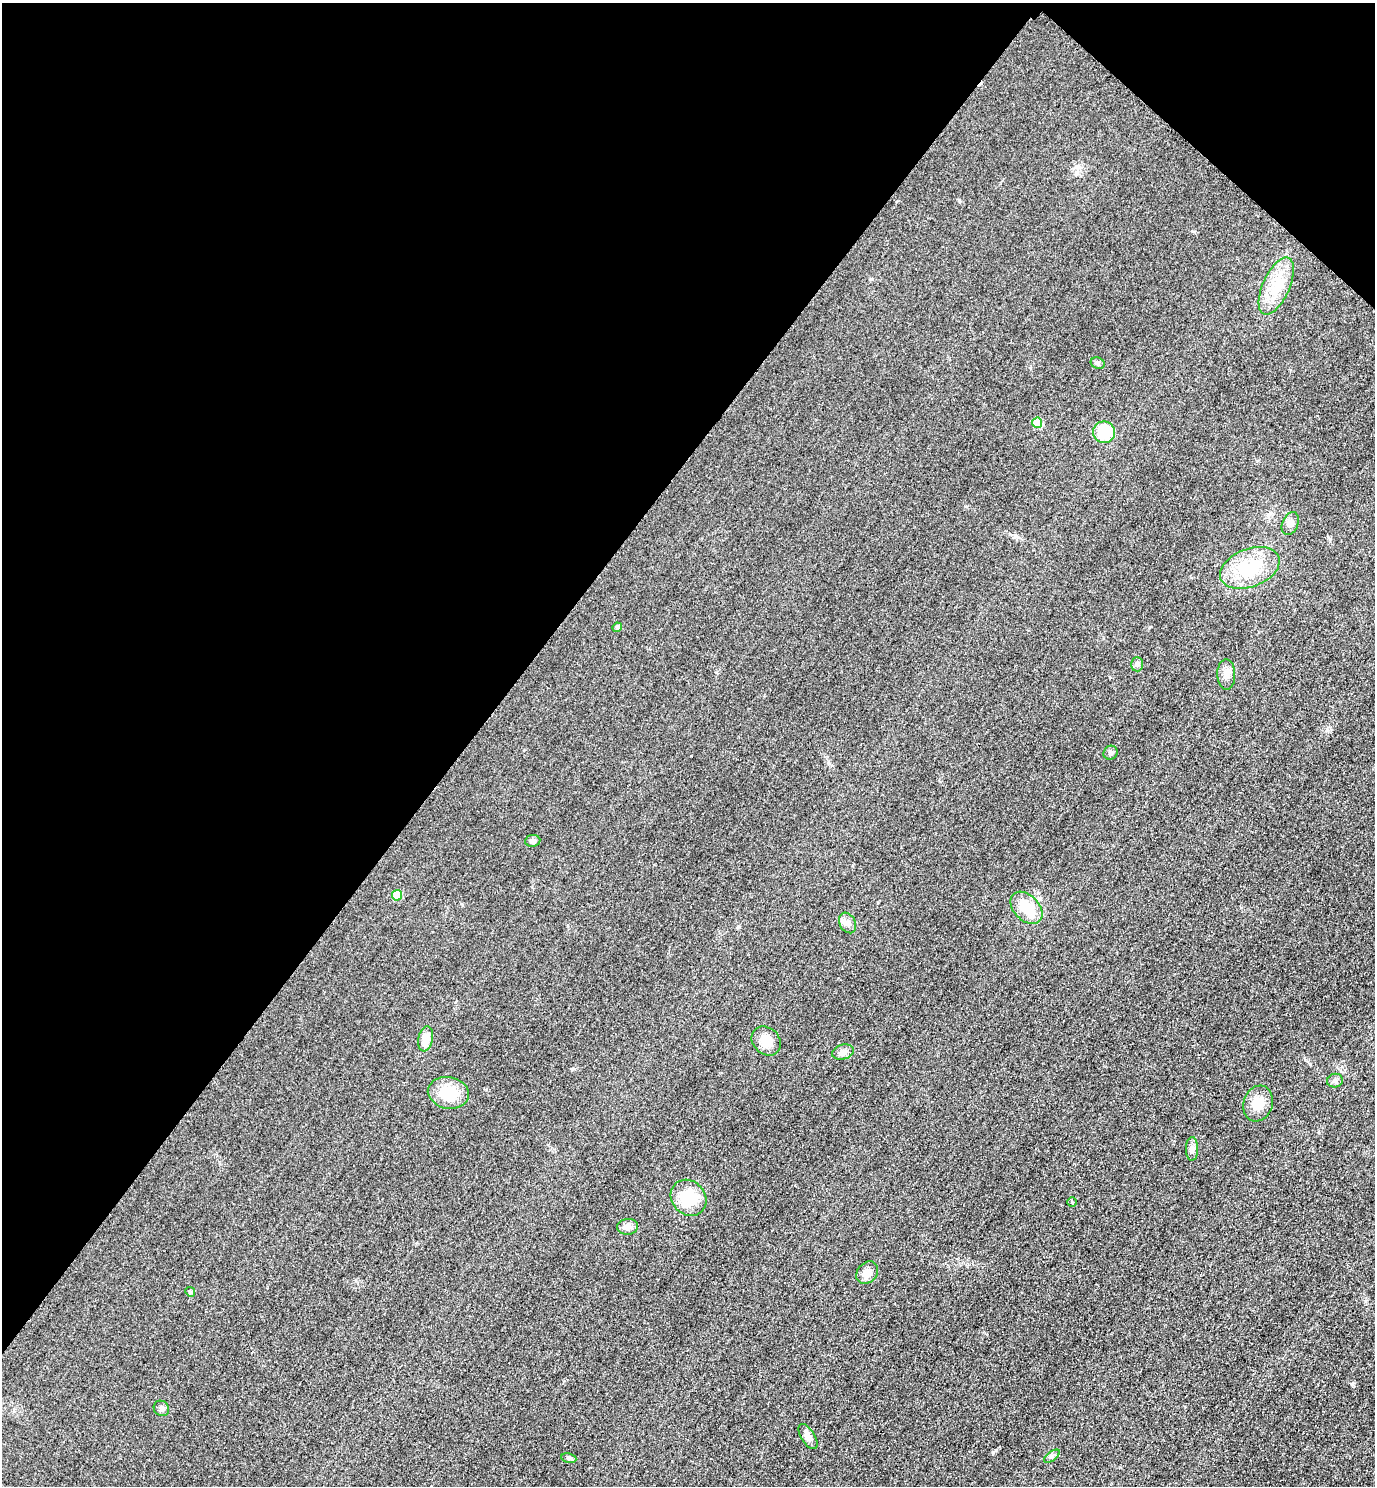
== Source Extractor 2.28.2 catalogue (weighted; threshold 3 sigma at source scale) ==
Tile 2 of 4 x 4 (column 2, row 1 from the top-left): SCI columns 1697-3069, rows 4482-5965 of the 5996 x 5993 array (HDU 1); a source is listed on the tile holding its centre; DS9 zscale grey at full resolution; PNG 1377 x 1488 px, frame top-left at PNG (2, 3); each listed source drawn as its Kron ellipse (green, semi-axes under 4 px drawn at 4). Shown black and unused: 37% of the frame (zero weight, under 3 of 4 exposures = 3% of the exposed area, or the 3 px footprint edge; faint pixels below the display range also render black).
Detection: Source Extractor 2.28.2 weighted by HDU 2 'WHT'; one run over the whole footprint, this tile lists its part. Background 0.0511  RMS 0.017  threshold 0.0753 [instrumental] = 3 sigma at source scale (4.5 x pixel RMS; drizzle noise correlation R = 1.50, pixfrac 1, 0.05/0.05 arcsec/px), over >= 5 px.
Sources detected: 30; all 30 listed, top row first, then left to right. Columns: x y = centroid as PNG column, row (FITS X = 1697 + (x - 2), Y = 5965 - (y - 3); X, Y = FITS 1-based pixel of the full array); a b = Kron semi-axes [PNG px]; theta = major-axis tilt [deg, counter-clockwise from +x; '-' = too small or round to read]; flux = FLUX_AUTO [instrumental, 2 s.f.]
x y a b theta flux
1276 286 31 13 66 43
1098 363 7 5 -22 3.5
1037 423 5 5 - 51
1104 432 11 10 - 53
1290 524 12 8 66 7.3
1250 568 31 19 21 71
617 627 5 4 - 4.7
1137 664 7 6 - 4.1
1226 674 15 9 -88 11
1110 753 7 6 - 3.8
533 841 7 5 8 6.4
397 895 5 5 - 39
1026 908 19 12 -45 38
848 923 11 7 -61 7.5
426 1039 13 7 79 20
766 1041 16 13 -44 22
843 1052 11 7 15 7.5
1335 1081 8 6 19 5.4
448 1093 21 15 -11 50
1258 1103 18 14 71 24
1192 1149 12 6 89 6.4
689 1198 19 16 -47 51
1072 1202 5 4 - 1.8
628 1227 10 8 3 9.8
867 1273 12 9 50 13
190 1292 5 4 - 2.1
161 1408 8 7 - 4.5
808 1437 14 6 -58 8.6
1052 1456 9 4 35 3.6
569 1458 7 5 -11 3.1
Unlisted compact peaks at least as high as the median listed source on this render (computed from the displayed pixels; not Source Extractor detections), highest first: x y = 1352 1384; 572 1069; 959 200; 1310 1064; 691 756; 1365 1301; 1192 231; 1030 368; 462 904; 1330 539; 486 1090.